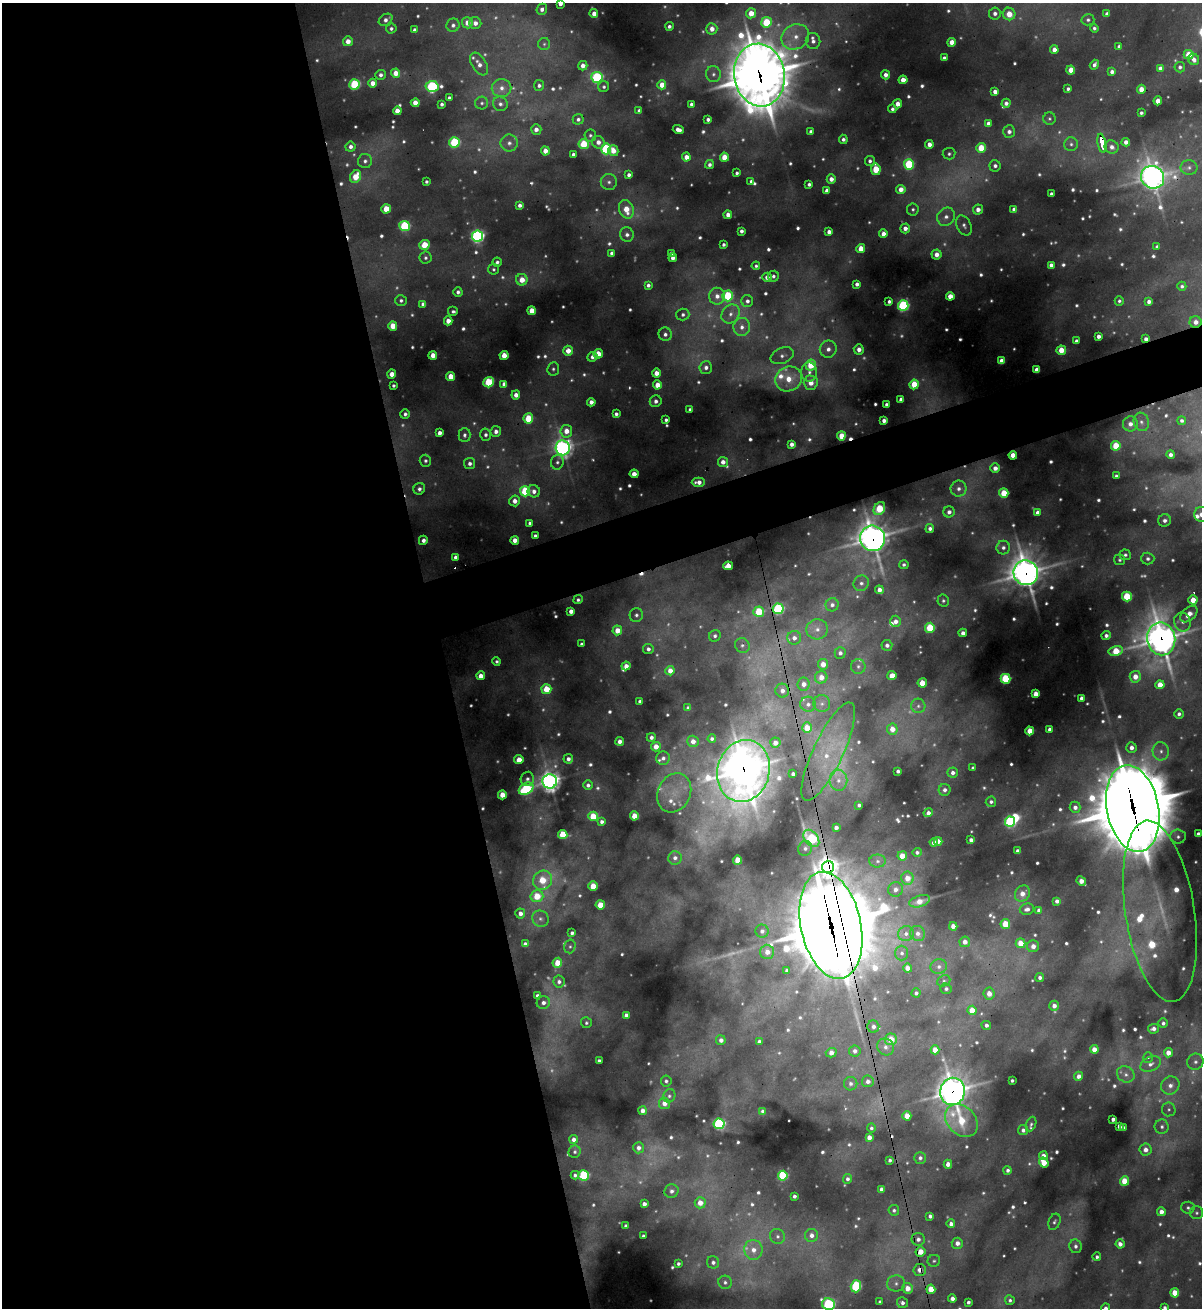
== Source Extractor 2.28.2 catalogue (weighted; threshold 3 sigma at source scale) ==
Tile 9 of 4 x 4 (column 1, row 3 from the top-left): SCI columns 264-1463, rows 1307-2612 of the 5207 x 5224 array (HDU 1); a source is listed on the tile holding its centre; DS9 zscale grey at full resolution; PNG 1204 x 1310 px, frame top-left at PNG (2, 3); each listed source drawn as its Kron ellipse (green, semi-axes under 4 px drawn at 4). Shown black and unused: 40% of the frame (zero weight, under 3 of 4 exposures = <1% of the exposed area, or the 3 px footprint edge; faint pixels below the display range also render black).
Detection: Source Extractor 2.28.2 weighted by HDU 2 'WHT'; one run over the whole footprint, this tile lists its part. Background 0.0932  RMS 0.0073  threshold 0.0326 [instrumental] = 3 sigma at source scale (4.5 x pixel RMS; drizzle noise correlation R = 1.50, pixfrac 1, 0.05/0.05 arcsec/px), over >= 5 px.
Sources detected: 835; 125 too faint to see at this stretch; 2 inside a brighter object's white glare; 6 cosmic-ray / hot-pixel residue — neither listed nor drawn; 19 inside a brighter listed object's ellipse — not listed separately; of the other 683, all 500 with FLUX_AUTO >= 1.68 (the completeness limit of this list) listed and drawn (183 fainter detections not listed), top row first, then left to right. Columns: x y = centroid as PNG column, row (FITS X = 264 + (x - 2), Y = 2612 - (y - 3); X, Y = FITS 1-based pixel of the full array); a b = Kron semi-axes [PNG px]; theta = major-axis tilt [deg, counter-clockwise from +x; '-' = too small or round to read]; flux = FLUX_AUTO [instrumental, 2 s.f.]
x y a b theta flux
560 3 4 4 - 5.4
542 9 6 5 - 4.2
751 13 5 5 - 14
995 13 6 6 - 3.9
594 14 4 4 - 6.4
1009 14 6 6 - 13
1107 14 4 4 - 3.3
386 20 7 5 34 3.9
1088 20 6 5 - 2.3
766 22 5 5 - 36
467 23 5 5 - 8.6
475 23 6 6 - 5.6
453 25 7 6 - 3.5
669 26 4 4 - 2.8
391 28 5 5 - 2.1
1094 28 4 4 - 2.1
712 29 5 5 - 6.6
415 30 4 4 - 3.4
795 37 14 12 29 14
348 41 5 5 - 7.5
813 41 8 7 - 4.2
952 42 4 4 - 9.2
544 44 6 6 - 1.9
1119 46 4 3 - 2.1
1054 50 4 4 - 5.3
1189 55 5 5 - 20
944 58 4 4 - 2.7
1194 59 6 5 - 4.2
479 64 13 7 -57 6
1094 65 5 4 - 2.9
583 66 5 4 - 6.5
1180 67 5 5 - 2.2
1160 68 4 4 - 3.3
1071 70 4 4 - 11
1112 72 4 4 - 3.6
396 73 4 4 - 10
713 74 8 7 - 3.4
380 75 5 5 - 3.1
759 75 31 25 -81 3000
886 75 4 4 - 4.8
597 77 5 5 - 90
903 80 4 4 - 8.7
373 83 4 4 - 8.7
355 84 5 5 - 59
539 85 5 5 - 2.6
662 85 4 4 - 11
432 86 6 5 - 94
604 87 5 5 - 1.9
501 88 10 9 - 6.4
1068 89 4 3 - 2.1
1141 89 4 4 - 9.4
995 92 4 4 - 5
449 98 4 3 - 2.1
1158 101 4 4 - 8.7
415 103 4 4 - 9.3
482 103 6 6 - 1.9
1006 103 5 4 - 3.3
442 104 4 3 - 2.3
500 104 7 7 - 3.1
691 104 4 3 - 1.9
898 104 4 4 - 6.9
892 109 4 4 - 2.1
397 111 4 4 - 8.9
639 111 4 4 - 2.6
1141 113 3 3 - 1.9
578 119 5 5 - 2.9
708 119 4 4 - 2.9
1049 119 6 6 - 1.7
988 123 4 4 - 3.8
536 129 5 5 - 4.8
678 130 6 4 -20 5.6
811 131 4 3 - 2.5
1009 132 6 6 - 3.9
590 135 6 6 - 1.9
843 139 4 4 - 2.6
454 142 5 5 - 61
598 142 7 6 - 5.4
1126 142 4 4 - 4.8
509 143 8 8 - 4.5
1102 143 9 4 -80 33
584 144 5 5 - 32
929 144 4 4 - 5.9
1071 144 7 7 - 2.4
350 147 5 5 - 3.7
1112 147 7 6 - 4.5
981 148 5 4 - 22
606 149 5 5 - 78
545 151 4 4 - 7.6
613 151 5 5 - 7.9
573 154 4 3 - 2.4
949 154 6 5 - 2
686 157 4 4 - 6.8
724 157 4 4 - 17
365 161 7 7 - 2.9
870 161 5 5 - 2.8
709 164 4 4 - 2.9
909 164 5 5 - 51
995 166 6 5 - 3.4
1189 168 8 7 - 3.4
876 169 6 5 - 28
737 173 4 3 - 1.9
629 175 4 4 - 2.8
356 177 6 5 - 17
1153 177 12 11 - 660
831 179 5 4 - 5.8
751 181 4 3 - 1.9
426 182 3 3 - 1.7
609 182 8 8 - 3.3
809 184 4 4 - 2.7
901 189 5 4 - 7.6
827 191 4 4 - 5
1051 194 4 3 - 2.6
520 205 4 4 - 3.3
386 209 5 4 - 17
626 209 9 7 -69 15
913 209 6 6 - 1.8
978 209 5 5 - 5.3
1014 209 4 4 - 4.3
728 215 4 4 - 5.5
946 217 9 8 - 5.3
964 225 11 7 -64 3.4
405 226 5 5 - 68
905 228 5 5 - 5.2
741 231 4 3 - 2.8
829 232 4 4 - 5.1
883 234 4 4 - 7.1
627 235 7 7 - 3.6
477 236 5 5 - 210
723 244 3 3 - 2.2
424 245 5 5 - 16
1157 247 4 3 - 2
861 249 4 4 - 14
612 253 4 4 - 4.1
671 253 4 3 - 2.6
936 254 5 5 - 7
425 258 6 6 - 2.1
673 258 4 4 - 4.5
497 262 4 4 - 2.3
1051 265 4 4 - 4
756 266 4 4 - 1.7
493 269 5 5 - 1.7
773 276 5 5 - 2.3
767 277 5 4 - 4.6
522 280 6 6 - 11
857 284 4 4 - 3.3
648 285 4 4 - 2.7
1182 286 5 4 - 2.1
458 292 4 4 - 2.8
717 296 8 8 - 6.4
728 296 5 5 - 53
950 296 4 4 - 9.4
401 300 6 5 - 2.3
747 301 6 6 - 3.6
889 301 4 3 - 2.8
1119 301 4 4 - 1.7
1149 301 4 4 - 4
423 304 4 4 - 3.6
903 306 5 5 - 110
453 311 5 5 - 1.9
532 311 4 4 - 12
731 314 10 8 49 5.7
683 315 6 6 - 2.8
448 321 4 4 - 7.4
1196 322 6 6 - 5.4
393 326 5 4 - 15
742 327 9 8 - 6
665 334 7 6 - 3.4
1098 336 4 4 - 4.4
1146 339 4 4 - 3.6
1076 341 4 3 - 2.5
828 349 9 8 - 6.6
859 349 5 5 - 5.7
1061 350 4 4 - 16
568 351 5 5 - 8.7
598 354 4 4 - 16
433 355 4 4 - 8.9
504 355 4 4 - 14
782 356 12 7 22 5
592 357 5 4 - 3.3
1002 361 4 4 - 9.1
811 365 5 5 - 25
706 367 6 6 - 4.4
553 369 7 5 81 2
1037 370 4 4 - 8.4
809 372 9 8 - 4.8
656 373 4 4 - 8.1
392 374 4 4 - 9.2
451 377 4 4 - 14
789 379 13 12 - 18
488 382 5 5 - 44
811 383 7 7 - 10
504 384 4 4 - 4.7
914 384 5 4 - 22
657 385 4 4 - 11
393 386 3 3 - 1.8
516 395 4 4 - 5.8
901 399 4 4 - 3.5
656 401 6 6 - 4.1
591 402 4 4 - 4.8
886 405 4 3 - 3.1
690 409 4 3 - 2.1
405 414 5 4 - 2.5
616 414 4 4 - 2.8
528 418 5 5 - 28
666 420 4 4 - 2.3
884 421 4 4 - 4.1
1182 421 4 4 - 2.2
1141 422 9 7 -72 3.8
1130 424 7 7 - 5.5
496 431 5 5 - 4.1
566 431 6 5 - 9.8
439 433 4 4 - 5
465 435 7 6 - 2.5
485 435 6 5 - 2.6
841 436 4 4 - 15
792 444 4 4 - 4.4
1116 446 5 5 - 24
563 448 7 7 - 450
1013 455 4 4 - 11
1171 455 4 4 - 3.8
425 461 6 5 - 2.3
557 462 7 6 - 2.7
723 462 5 5 - 5.7
470 463 6 5 - 3.2
995 468 5 5 - 5.8
634 474 4 4 - 7.1
1116 476 3 3 - 1.7
698 482 6 4 -2 5.5
419 489 6 5 - 2.8
959 489 8 8 - 4.6
525 491 5 5 - 48
534 491 6 6 - 5
1004 493 5 4 - 20
515 501 5 5 - 5.7
879 509 7 5 58 33
949 512 6 5 - 3.8
1037 512 4 4 - 3.6
1201 514 7 7 - 5.8
1165 520 6 6 - 3.5
530 523 4 3 - 2.1
930 528 4 4 - 3.5
535 536 3 3 - 2
873 538 13 12 - 910
423 540 5 4 - 3.5
515 540 4 4 - 6.9
1003 548 7 6 - 3.4
1125 555 5 5 - 2.3
455 557 4 4 - 2.9
1148 559 6 6 - 3
1119 560 5 5 - 1.7
904 565 5 4 - 2.1
728 566 5 4 - 11
1026 573 12 12 - 1000
861 583 8 7 - 3.7
879 590 4 4 - 6.2
1127 597 5 5 - 41
578 600 5 4 - 2.2
1193 600 4 4 - 12
943 601 6 6 - 1.9
832 605 7 6 - 3.4
778 609 5 5 - 90
571 611 4 4 - 6.2
759 612 5 5 - 32
1189 614 10 6 42 8.9
636 615 7 6 - 2.8
896 621 6 5 - 5.2
1182 622 9 8 - 4.6
930 628 5 5 - 35
817 629 11 10 - 7.1
617 630 5 5 - 12
963 633 4 4 - 4.1
715 636 6 5 - 2.4
1106 636 4 4 - 2.9
794 638 7 7 - 5
1161 639 16 14 -80 1200
581 644 3 3 - 2.2
742 645 8 7 - 3.2
887 645 5 5 - 3.2
648 649 5 5 - 3
1116 651 7 5 12 23
840 653 6 5 - 3.6
497 661 4 4 - 1.8
823 664 5 5 - 9.7
626 666 4 4 - 6
858 666 7 7 - 2.8
670 671 4 4 - 7.9
481 676 4 4 - 8.1
892 676 4 4 - 13
821 677 6 6 - 9.1
1135 677 6 5 - 9.7
1005 679 5 5 - 53
922 683 4 4 - 17
804 684 6 6 - 6.3
1160 685 4 4 - 13
546 689 5 5 - 20
782 691 7 6 - 5.4
1036 694 4 4 - 9
1082 698 4 4 - 4
640 701 4 4 - 2.5
808 704 8 7 - 3.9
822 704 8 8 - 3.9
918 706 7 7 - 3
688 708 4 3 - 2.3
1179 714 5 5 - 2.9
807 728 5 5 - 15
892 729 5 5 - 8.9
1049 729 4 3 - 2.8
1030 731 4 4 - 16
651 737 4 4 - 3.2
712 739 4 4 - 2.1
620 741 4 4 - 5
693 741 6 5 - 6.1
775 743 5 5 - 6.5
656 747 5 4 - 8.6
1131 748 5 5 - 4.8
1161 751 9 8 - 5.3
828 752 54 15 65 43
663 758 7 6 - 3.7
568 759 5 4 - 3.4
519 760 4 4 - 11
973 768 3 3 - 1.8
743 771 31 26 74 1400
898 771 4 3 - 2.5
953 773 5 5 - 3.8
793 774 4 4 - 3.6
527 779 7 6 - 2.6
838 780 10 9 - 7.1
550 781 7 7 - 510
588 785 5 5 - 2.6
526 789 8 5 29 91
945 790 6 6 - 3.3
674 793 20 16 66 19
502 795 4 4 - 11
991 802 5 5 - 2.4
859 805 4 4 - 2
1075 807 6 5 - 4.4
1133 809 44 26 -79 9100
928 813 4 4 - 4.2
593 816 5 5 - 18
634 816 4 4 - 15
602 822 4 4 - 2.5
1010 822 5 5 - 100
836 827 4 4 - 3.4
563 834 5 4 - 28
1198 834 4 4 - 4.5
1178 837 8 7 - 2.9
811 838 10 6 -51 74
971 840 4 4 - 4.7
938 841 4 4 - 6
934 842 4 4 - 5
805 848 8 6 61 3
1018 851 4 4 - 4.2
917 852 4 4 - 2.4
902 856 4 4 - 12
675 858 7 6 - 4
738 860 4 4 - 22
878 861 8 6 -1 3.2
828 867 6 6 - 660
907 878 6 6 - 11
543 880 10 9 - 25
1081 881 5 4 - 7
593 886 4 4 - 18
895 889 7 7 - 4.6
1022 894 8 7 - 7.4
537 896 6 6 - 21
920 901 11 5 16 10
1057 901 4 4 - 3.5
600 905 4 4 - 16
1027 909 7 5 13 4
1039 910 4 4 - 3.6
1160 911 91 34 -81 98
520 914 5 5 - 4.4
540 919 8 7 - 3.5
1005 924 5 4 - 25
831 925 54 30 -78 12000
953 926 4 4 - 7.1
762 931 6 6 - 3.9
572 933 4 4 - 2.5
906 934 8 7 - 4.5
918 934 8 7 - 4.4
965 942 5 5 - 6
1020 943 5 5 - 15
525 944 4 4 - 3.3
570 946 7 5 74 1.9
1033 946 6 6 - 6.2
767 952 7 7 - 7.5
902 953 7 6 - 2.9
557 963 5 4 - 16
939 967 8 7 - 3.7
907 968 4 4 - 6.9
787 970 4 4 - 2
1040 977 4 4 - 2.8
944 981 7 5 22 1.9
559 982 6 5 - 2.9
946 989 6 5 - 2.2
916 993 4 4 - 2.3
989 994 6 5 - 8.3
537 996 4 4 - 3.3
543 1003 7 6 - 3.7
1054 1006 5 4 - 5.1
972 1010 4 4 - 16
626 1015 4 4 - 3.5
586 1023 5 5 - 1.7
1163 1023 5 4 - 2.6
986 1025 5 4 - 3.1
873 1027 6 6 - 3.9
1154 1029 5 4 - 4.2
891 1039 6 6 - 14
721 1040 5 5 - 4
759 1041 4 3 - 2.5
886 1047 9 8 - 4.3
1094 1049 4 4 - 8.7
935 1050 4 4 - 12
855 1051 5 5 - 3.2
831 1053 5 4 - 4.9
1168 1053 4 4 - 8.5
1148 1058 5 4 - 1.7
599 1061 3 3 - 2.1
1195 1062 8 8 - 4.3
1151 1064 11 7 25 4.5
1126 1074 9 8 - 3.9
1078 1076 5 4 - 4.9
666 1081 5 5 - 1.9
868 1081 6 6 - 3.9
1012 1081 3 3 - 1.9
851 1084 7 6 - 3
1170 1085 9 8 - 6.4
953 1091 14 12 81 880
669 1096 7 6 - 2.2
664 1103 6 5 - 7.4
1169 1109 7 7 - 2.4
642 1111 4 4 - 5.2
762 1111 4 4 - 1.8
907 1116 4 4 - 13
1113 1119 4 3 - 3.4
961 1121 18 14 -45 30
719 1124 5 5 - 110
1031 1124 7 5 68 2
1119 1126 4 3 - 3.4
1162 1127 7 7 - 3.1
871 1128 4 4 - 1.9
1123 1128 4 4 - 4.1
1023 1130 5 5 - 2.7
869 1137 4 4 - 5.7
574 1139 4 4 - 4
639 1148 5 5 - 4.4
1146 1150 6 6 - 6.2
575 1152 6 6 - 1.8
1043 1156 4 4 - 5.7
920 1158 6 5 - 2.6
890 1160 4 4 - 2
1044 1162 5 4 - 15
948 1164 4 4 - 6.4
1008 1170 4 4 - 2.4
575 1175 4 4 - 2.2
584 1175 5 5 - 72
783 1176 5 5 - 61
847 1179 5 4 - 2.4
1124 1181 5 4 - 20
881 1189 4 4 - 3.2
672 1191 7 7 - 3.2
794 1196 4 3 - 2.3
700 1203 5 5 - 10
644 1204 4 4 - 4.1
1188 1208 6 6 - 2.2
894 1210 5 5 - 2.4
1161 1212 4 4 - 6.5
1197 1213 6 6 - 2.1
930 1216 4 4 - 2.5
1054 1222 8 5 69 2.1
951 1224 4 4 - 4.3
626 1226 4 3 - 2.4
811 1235 6 6 - 5.1
643 1236 3 3 - 1.7
778 1236 8 7 - 3.3
918 1239 6 6 - 4.3
957 1243 5 5 - 5.3
1120 1244 4 4 - 4.9
1075 1246 7 6 - 3.3
753 1250 10 9 - 9.4
920 1252 5 5 - 12
1097 1257 4 4 - 2.3
934 1261 6 6 - 1.9
713 1262 6 6 - 3.2
678 1263 3 3 - 1.7
920 1270 6 6 - 6.4
725 1282 7 6 - 2.5
896 1283 9 8 - 4.4
856 1286 6 5 - 71
908 1288 5 5 - 11
931 1289 4 4 - 17
1175 1293 4 4 - 18
952 1299 4 4 - 4.6
1010 1300 5 5 - 2.1
880 1302 4 4 - 2
968 1302 4 3 - 2.2
902 1303 5 5 - 3.1
829 1304 6 5 - 96
1165 1307 3 3 - 2.2
1105 1308 5 4 - 3.9
Overlapping masked pixels (flux is a lower limit): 15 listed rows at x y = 759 75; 1102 143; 1153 177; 1196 322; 1146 339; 873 538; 1026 573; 1161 639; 743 771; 1133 809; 811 838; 828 867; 831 925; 953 1091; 920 1270
Isophote crosses this tile's border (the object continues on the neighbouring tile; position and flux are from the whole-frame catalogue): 5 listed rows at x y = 560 3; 1201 514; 829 1304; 1165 1307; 1105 1308